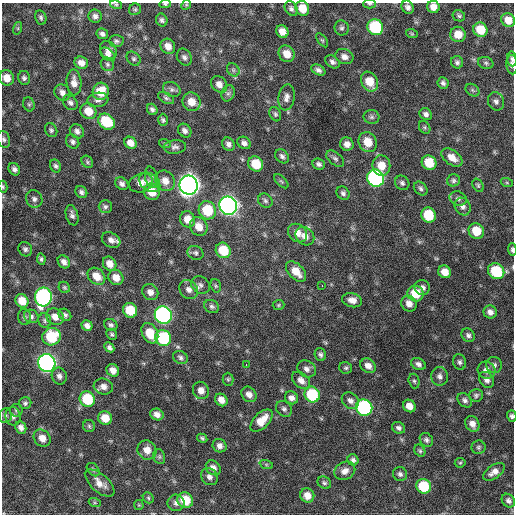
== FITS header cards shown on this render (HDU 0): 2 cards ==
NAXIS1  =                  512 / Axis length
NAXIS2  =                  512 / Axis length

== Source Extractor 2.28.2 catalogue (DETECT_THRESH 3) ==
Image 512 x 512 px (HDU 0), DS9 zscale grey, 1 PNG px = 1 image px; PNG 516 x 516 px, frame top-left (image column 1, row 512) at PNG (2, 3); each listed source drawn as its Kron ellipse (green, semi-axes under 4 px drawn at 4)
Background 373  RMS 21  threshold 62.1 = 3 sigma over >= 5 px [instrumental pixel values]
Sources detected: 232; all 232 listed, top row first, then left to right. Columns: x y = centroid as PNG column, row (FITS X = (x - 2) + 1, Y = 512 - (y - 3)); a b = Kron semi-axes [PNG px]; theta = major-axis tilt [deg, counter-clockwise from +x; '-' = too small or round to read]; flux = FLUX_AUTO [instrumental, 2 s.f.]
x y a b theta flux
165 4 6 4 6 2.0e+03
369 4 6 4 0 2.4e+03
116 5 6 4 -14 2.0e+03
186 5 5 4 - 1.7e+03
408 7 7 5 -55 5.3e+03
433 7 6 6 - 1.0e+04
302 8 7 6 - 2.1e+04
135 9 6 5 - 2.3e+03
291 9 8 5 -56 3.6e+03
95 16 7 6 - 5.4e+03
459 16 6 5 - 2.7e+03
41 17 7 5 -77 3.2e+03
162 20 6 5 - 3.5e+03
508 20 7 6 - 1.5e+04
375 27 8 7 - 9.6e+04
18 28 6 4 72 2.2e+03
342 28 7 7 - 3.8e+03
480 30 7 6 - 2.9e+04
282 31 6 6 - 1.1e+04
102 34 6 5 - 4.0e+03
412 34 6 3 -18 1.6e+03
458 34 8 7 - 1.8e+04
322 40 8 4 -53 2.3e+03
116 41 7 6 - 3.2e+03
168 46 8 7 - 1.1e+04
108 50 9 8 - 7.9e+03
108 54 8 5 -40 5.1e+03
287 54 9 7 -53 1.6e+04
184 57 9 7 -60 4.8e+03
344 57 9 7 -21 7.5e+03
134 59 8 6 -45 3.1e+03
512 59 7 5 -84 3.4e+03
332 62 8 5 -35 4.6e+03
457 62 6 6 - 3.7e+03
81 63 7 6 - 9.1e+03
486 63 8 6 -16 3.0e+03
107 64 7 6 - 3.0e+03
512 65 10 6 -85 5.2e+03
233 70 7 5 -47 3.5e+03
318 70 7 5 -28 4.5e+03
7 78 8 7 - 1.5e+04
24 78 7 6 - 3.9e+03
74 82 13 7 -87 1.1e+04
369 82 10 8 -58 2.4e+04
443 83 6 5 - 3.7e+03
219 84 9 7 -48 8.4e+03
172 89 9 7 -25 4.6e+03
472 90 7 5 -37 2.7e+03
101 91 9 8 - 2.8e+04
62 93 8 7 - 6.9e+03
228 93 8 6 66 3.8e+03
286 97 13 8 81 7.6e+03
166 98 9 5 -29 3.1e+03
98 100 10 7 10 5.6e+03
496 101 9 8 - 5.8e+03
191 102 9 8 - 1.5e+04
70 103 8 6 -49 4.5e+03
29 104 7 5 -68 2.7e+03
152 109 6 5 - 3.9e+03
88 111 8 7 - 2.1e+04
275 114 7 5 -63 2.8e+03
426 114 6 5 - 4.5e+03
371 117 8 7 - 3.6e+03
163 120 6 5 - 2.8e+03
106 122 9 7 -38 5.1e+04
425 127 7 5 -57 2.4e+03
51 130 7 6 - 3.1e+03
77 131 8 6 -41 5.2e+03
185 131 7 6 - 4.8e+03
4 139 8 6 -71 3.6e+03
73 142 7 6 - 4.1e+03
368 142 10 8 -63 2.1e+04
130 143 6 5 - 1.0e+04
244 143 7 5 -36 5.2e+03
165 144 6 4 -19 1.8e+03
228 144 7 6 - 5.6e+03
347 144 7 6 - 7.8e+03
175 147 11 7 5 5.2e+03
282 156 8 6 -47 4.1e+03
452 158 12 7 -35 1.3e+04
335 159 10 6 -38 4.2e+03
87 162 6 5 - 2.4e+03
429 163 8 7 - 3.2e+04
256 164 8 7 - 3.2e+04
319 164 6 5 - 3.8e+03
56 166 7 5 -63 3.4e+03
381 166 10 9 - 2.0e+04
14 169 6 5 - 4.8e+03
151 177 10 6 -77 4.1e+03
375 178 9 8 - 3.1e+05
453 180 6 6 - 3.3e+03
165 181 11 9 -52 1.2e+04
281 181 9 4 -44 2.4e+03
150 182 12 8 -37 8.8e+03
141 183 12 9 19 1.2e+04
402 183 8 6 -48 3.8e+03
507 183 6 4 -19 1.8e+03
122 184 7 5 -37 5.2e+03
189 185 9 9 - 1.2e+06
478 185 7 5 -57 2.3e+03
3 187 6 4 -77 1.9e+03
421 189 8 5 -47 3.5e+03
81 192 6 5 - 3.8e+03
152 192 8 7 - 2.2e+04
343 193 7 6 - 3.7e+03
34 199 9 8 - 5.8e+03
458 199 9 7 -23 4.4e+03
265 201 7 6 - 3.4e+03
228 206 9 8 - 6.7e+05
105 207 6 6 - 3.4e+03
463 207 9 7 -59 6.2e+03
207 210 9 8 - 4.7e+04
72 215 10 6 -75 4.8e+03
428 215 8 7 - 4.3e+04
188 219 8 7 - 1.5e+04
199 227 10 8 -57 1.6e+04
476 231 8 7 - 2.7e+04
298 233 10 8 -38 1.1e+04
305 236 10 8 -44 9.8e+03
111 240 10 7 -27 7.6e+03
25 249 7 6 - 4.1e+03
223 250 8 7 - 3.8e+04
512 250 6 3 -88 2.8e+03
195 253 8 6 -26 4.0e+03
41 259 6 4 -82 2.8e+03
64 262 7 5 -56 6.1e+03
110 264 8 6 -55 1.1e+04
296 271 12 7 -45 1.9e+04
496 271 9 7 -39 6.1e+04
445 272 6 6 - 1.3e+04
96 276 10 7 -42 1.5e+04
116 278 8 7 - 1.3e+04
200 285 10 8 -41 5.4e+03
216 286 7 5 -73 2.4e+03
322 286 3 2 - 7.9e+03
64 287 6 5 - 2.2e+03
422 288 8 7 - 5.2e+03
189 290 10 8 -46 8.6e+03
150 292 9 7 -47 8.4e+03
415 293 8 7 - 2.9e+04
43 297 9 8 - 3.2e+05
352 300 10 7 -13 9.7e+03
22 301 7 6 - 1.9e+04
409 304 8 7 - 9.3e+03
278 305 6 5 - 2.0e+03
212 306 8 6 -28 3.6e+03
130 310 7 6 - 4.1e+04
490 312 7 6 - 6.5e+03
65 315 7 5 -44 3.4e+03
163 315 9 8 - 4.3e+05
31 316 7 6 - 3.8e+03
24 317 8 6 -86 3.5e+03
55 317 9 8 - 1.2e+04
45 320 7 6 - 3.2e+03
111 325 7 5 -35 3.4e+03
87 326 6 5 - 5.9e+03
150 333 11 7 -62 2.6e+04
112 334 6 5 - 2.6e+03
468 335 7 6 - 4.2e+03
51 337 9 8 - 5.7e+04
163 338 8 7 - 9.7e+04
109 347 5 4 - 3.8e+03
320 355 6 5 - 3.4e+03
180 358 8 6 -32 3.8e+03
460 362 8 6 -76 3.8e+03
47 363 9 8 - 5.7e+05
418 364 7 5 -27 5.0e+03
246 365 3 2 - 2.7e+03
494 365 8 7 - 4.7e+03
368 366 8 6 -35 9.0e+03
346 368 6 5 - 2.6e+03
307 369 10 8 -33 6.4e+03
113 370 7 6 - 8.8e+03
486 370 9 8 - 8.7e+03
59 376 8 7 - 5.6e+03
440 376 9 8 - 6.2e+03
228 379 6 5 - 2.2e+03
301 380 10 7 -40 8.6e+03
487 380 9 6 -55 6.1e+03
414 381 7 5 -73 2.8e+03
103 387 10 8 -14 8.5e+03
201 390 9 8 - 1.0e+04
249 394 8 7 - 8.3e+03
312 395 8 7 - 7.1e+04
476 395 7 6 - 3.3e+03
291 398 7 6 - 6.6e+03
87 399 8 7 - 5.6e+04
221 400 7 5 -48 9.9e+03
465 400 8 6 -41 4.5e+03
350 401 9 7 -42 6.5e+03
25 403 6 6 - 3.3e+03
409 406 7 6 - 1.1e+04
364 408 8 8 - 2.1e+05
284 409 9 7 -44 4.1e+03
16 410 6 6 - 2.8e+03
157 414 7 5 -24 7.9e+03
5 416 7 6 - 3.3e+03
13 416 9 7 -81 5.4e+03
512 416 6 4 -75 3.0e+03
105 418 7 6 - 1.9e+04
262 420 14 7 45 2.0e+04
472 424 8 6 -60 8.9e+03
89 426 6 6 - 2.6e+03
21 427 6 5 - 6.5e+03
398 428 7 5 -26 4.1e+03
42 438 9 7 -45 1.2e+04
202 438 5 4 - 2.4e+03
426 440 7 6 - 3.9e+03
220 446 7 6 - 6.7e+03
478 447 7 7 - 2.9e+03
147 450 10 9 - 1.4e+04
420 451 6 5 - 2.4e+03
159 457 8 6 -71 3.1e+03
353 460 6 5 - 3.9e+03
460 463 5 5 - 1.9e+03
266 464 7 4 -19 2.1e+03
213 468 8 6 -44 7.4e+03
93 470 8 5 -48 3.0e+03
345 471 11 8 29 8.8e+03
494 472 12 6 35 9.1e+03
400 474 7 7 - 4.1e+03
209 477 9 7 -50 6.6e+03
100 483 18 8 -42 1.3e+04
324 483 7 6 - 3.1e+03
424 486 8 7 - 5.3e+04
307 495 7 6 - 1.3e+04
148 498 6 5 - 2.2e+03
185 500 8 7 - 3.5e+04
508 501 7 6 - 4.8e+03
95 503 6 4 -18 2.1e+03
176 503 8 8 - 6.5e+03
139 505 5 5 - 1.6e+03
At the frame edge (FLAGS 8, measured only in part): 11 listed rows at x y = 165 4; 369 4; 433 7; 512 59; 512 65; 4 139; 3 187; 512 250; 496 271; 512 416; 139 505